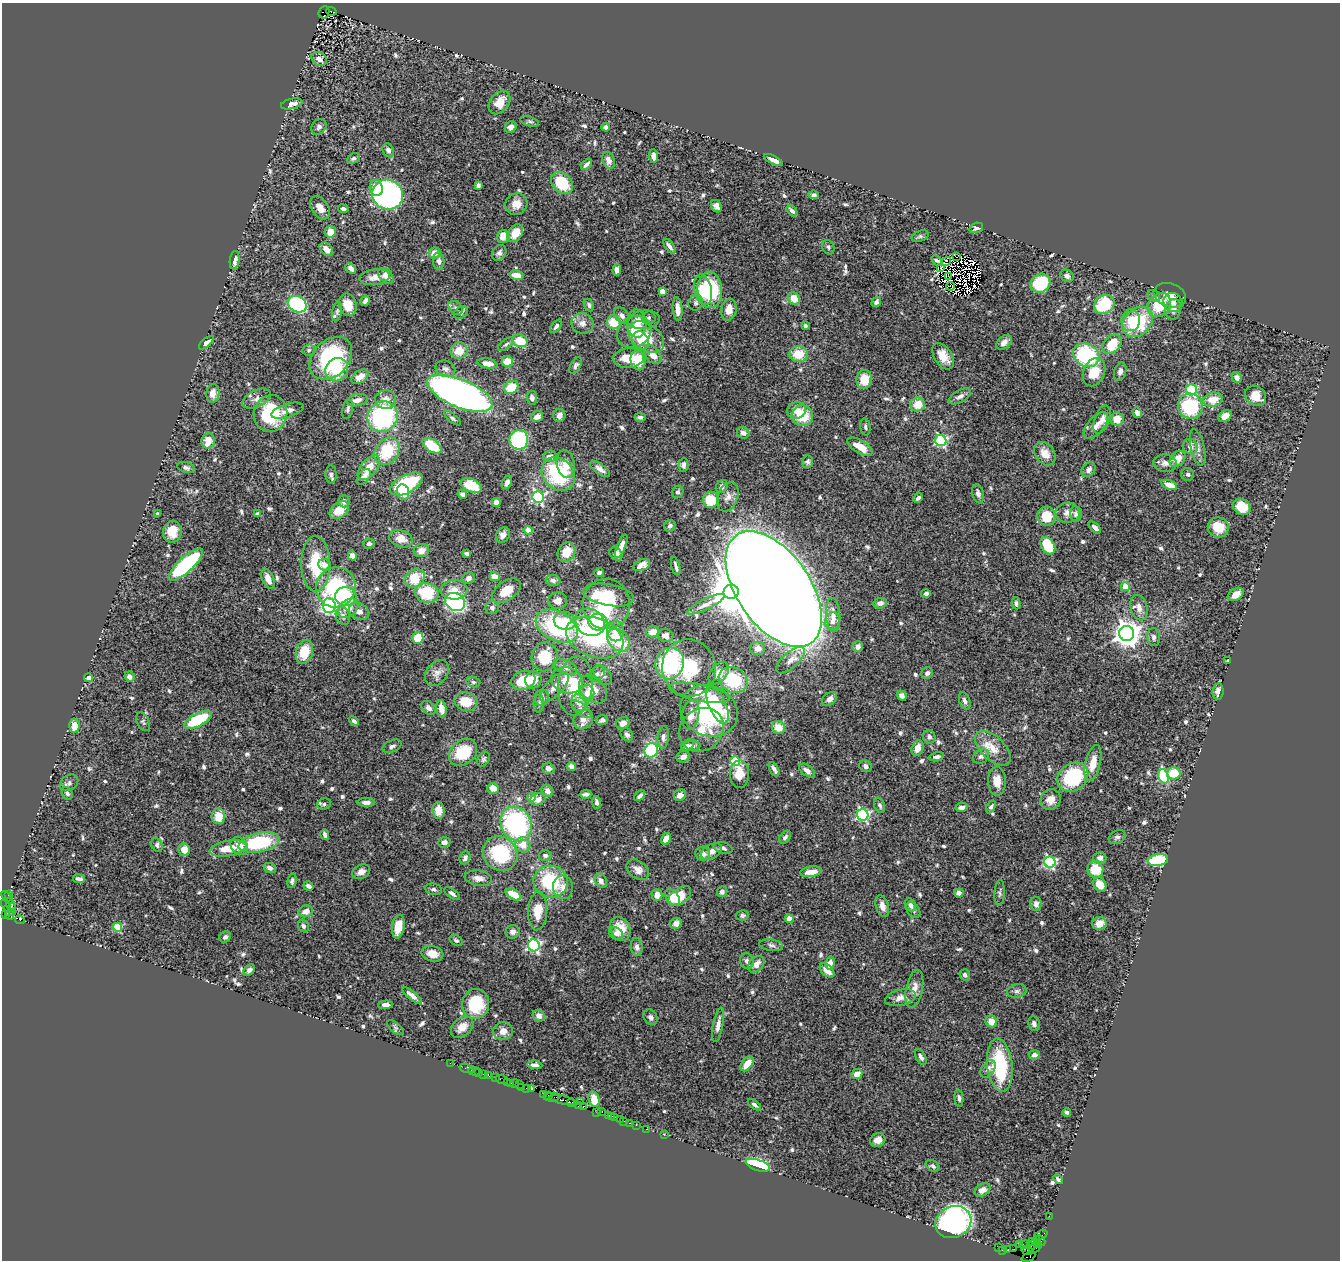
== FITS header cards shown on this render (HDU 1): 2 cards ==
NAXIS1  =                 1338
NAXIS2  =                 1258

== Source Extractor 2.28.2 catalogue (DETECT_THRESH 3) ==
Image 1338 x 1258 px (HDU 1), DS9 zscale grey, 1 PNG px = 1 image px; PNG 1342 x 1262 px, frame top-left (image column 1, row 1258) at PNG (2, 3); each listed source drawn as its Kron ellipse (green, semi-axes under 4 px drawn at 4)
Background 1.37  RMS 0.046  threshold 0.137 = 3 sigma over >= 5 px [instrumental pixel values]
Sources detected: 719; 5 with non-positive FLUX_AUTO (blend fragments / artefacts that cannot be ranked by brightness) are neither listed nor drawn; of the other 714, the 500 brightest by FLUX_AUTO listed and drawn (214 fainter detections omitted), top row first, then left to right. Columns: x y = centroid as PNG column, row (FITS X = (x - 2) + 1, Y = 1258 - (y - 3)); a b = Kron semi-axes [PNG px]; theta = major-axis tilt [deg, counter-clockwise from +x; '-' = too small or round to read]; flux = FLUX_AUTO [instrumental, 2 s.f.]
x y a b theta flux
331 11 5 3 - 250
324 12 6 5 - 310
319 59 8 6 -36 17
500 102 13 9 52 54
292 104 11 5 13 18
530 121 9 5 -17 6.9
319 127 8 7 - 10
511 127 6 5 - 15
606 127 4 4 - 11
388 150 7 5 -66 12
653 156 6 4 -87 13
354 158 7 5 25 6.7
608 160 8 6 -69 19
774 160 10 4 -28 17
586 164 6 3 46 8.6
562 183 12 9 -45 120
478 185 4 4 - 8.6
376 188 8 6 -77 47
388 195 15 14 - 690
814 195 5 4 - 7.3
516 204 11 10 - 33
716 206 6 5 - 12
320 208 13 8 -56 29
343 209 5 4 - 7.9
792 211 6 4 -46 10
976 228 7 5 18 8.3
330 232 6 5 - 42
515 233 10 7 56 46
503 236 6 5 - 36
920 236 9 5 21 6.5
670 246 8 4 -53 12
828 247 7 6 - 7.5
326 249 8 5 -47 24
434 253 6 5 - 24
499 253 8 6 57 9.9
956 257 3 2 - 58
235 260 9 5 82 20
439 261 8 5 -85 11
937 261 7 3 -34 7.7
946 262 5 3 - 9
941 267 2 2 - 8.3
351 268 6 4 -45 16
617 270 5 4 - 12
517 275 7 4 -12 34
386 276 9 6 -47 24
948 276 4 2 - 6.5
1067 276 7 6 - 12
375 277 15 8 10 25
1040 283 10 9 - 150
951 286 4 3 - 6.6
703 290 15 8 -78 100
710 290 18 12 -85 180
662 291 4 4 - 42
1170 295 16 12 -19 31
1154 296 7 5 -36 8.2
794 299 6 5 - 39
365 301 5 4 - 12
876 302 5 4 - 8.3
1173 302 10 9 - 16
696 303 8 7 - 8.2
297 304 10 7 -30 300
1104 304 10 9 - 140
348 305 11 8 -73 42
589 305 6 4 -65 6.5
1159 305 13 10 47 99
455 308 8 5 -44 8.8
678 309 12 5 -85 23
729 309 11 7 80 35
1173 309 10 7 80 22
337 311 10 5 80 7.1
461 313 8 5 32 8.1
622 315 9 6 -48 14
649 318 7 6 - 8.7
644 320 16 9 4 24
1131 320 11 9 84 41
614 322 7 7 - 62
1138 322 17 13 42 180
582 323 11 10 - 22
637 324 14 9 -88 34
556 326 8 4 52 8.2
805 326 4 3 - 8
634 332 18 15 36 65
646 337 20 13 -35 81
520 341 8 6 -15 68
640 341 9 8 - 27
1004 342 9 6 44 19
206 343 9 4 40 12
506 344 9 5 37 7.1
1112 344 11 8 46 85
309 350 6 5 - 6.7
459 351 8 8 - 48
798 354 9 8 - 65
653 355 11 7 -50 32
1086 355 14 11 -30 270
943 356 15 9 -57 38
331 358 24 18 45 310
629 358 15 10 5 57
638 360 10 7 -77 64
507 362 6 5 - 58
487 363 10 5 -11 26
576 366 9 5 62 8.4
445 369 10 8 -23 14
337 370 12 11 - 120
1094 372 15 10 67 67
1120 372 9 6 74 13
360 377 9 6 36 36
1237 377 6 5 - 13
864 379 9 7 83 55
511 387 7 6 - 79
1191 390 5 5 - 290
213 393 9 6 83 26
460 393 35 14 -23 1800
960 396 12 6 30 15
1256 396 11 9 -36 40
532 398 7 5 -82 12
256 399 15 8 27 19
357 400 10 6 12 17
386 400 10 9 - 32
1213 400 10 7 13 45
918 405 7 7 - 51
1190 406 13 12 - 220
348 409 10 5 78 7.7
796 410 9 8 - 23
287 411 17 6 17 21
1137 413 5 4 - 19
270 414 18 16 74 180
559 416 6 6 - 14
802 416 11 10 - 93
1225 416 7 5 33 18
383 417 16 15 - 420
537 417 6 5 - 21
640 417 5 4 - 8.1
452 418 10 4 -40 7.2
1102 419 15 7 70 19
1117 419 6 6 - 40
1096 426 16 8 49 25
865 427 8 5 -84 7.4
743 433 6 5 - 15
519 440 10 9 - 310
208 441 7 6 - 43
941 441 6 5 - 390
432 446 11 6 -34 100
1190 446 8 7 - 18
860 447 14 6 -31 43
1198 447 18 7 -77 20
387 451 15 11 57 130
1045 454 13 9 -55 39
550 456 6 5 - 20
1178 459 9 6 45 37
808 462 6 5 - 7.1
1165 463 11 8 -6 17
566 464 14 9 -82 33
683 465 7 5 86 10
186 468 9 5 -15 8.2
369 468 15 8 51 46
600 469 11 5 -35 16
1089 470 8 6 48 13
331 474 9 5 -88 7.4
558 474 18 15 -47 260
1188 474 6 6 - 7
364 477 9 5 53 19
507 482 7 5 64 11
406 484 18 9 28 220
471 485 11 6 -22 80
1169 485 8 4 -17 27
722 486 7 5 56 14
403 492 7 6 - 43
678 492 6 5 - 7.4
462 494 5 4 - 10
978 494 10 5 -77 10
538 497 6 5 - 480
728 497 15 10 70 23
918 498 5 3 - 8.5
711 500 8 8 - 73
344 501 6 5 - 12
496 502 4 4 - 30
1242 507 9 7 -36 63
339 510 11 7 38 49
1068 513 12 10 2 23
157 514 3 3 - 12
258 514 4 4 - 9.4
1076 514 7 5 -83 9.1
1046 516 10 9 - 69
670 526 6 5 - 8.4
1218 527 10 10 - 50
1095 528 7 4 -43 12
528 530 4 4 - 72
172 532 11 9 80 50
503 535 8 6 56 14
401 539 12 8 -18 33
369 544 6 5 - 7.7
621 546 13 4 68 19
1048 546 9 6 -57 110
421 550 7 6 - 28
566 552 10 8 61 51
467 554 4 3 - 12
616 554 7 5 -47 16
352 556 5 4 - 23
316 564 28 14 -89 140
186 565 22 7 42 400
325 565 6 5 - 15
642 565 9 5 23 17
676 566 9 2 -76 7.9
599 572 5 4 - 8.3
494 577 5 4 - 28
415 578 11 8 38 86
468 578 6 5 - 12
268 579 11 6 -68 26
553 580 7 5 -10 11
336 587 20 19 - 270
1125 587 4 4 - 82
774 589 66 36 -55 20000
454 590 13 10 1 36
506 591 16 9 36 58
731 592 7 7 - 13000
427 593 12 9 -10 120
926 593 5 4 - 9.6
1236 594 9 5 33 27
609 595 26 10 -10 74
346 596 11 9 1 100
558 601 9 8 - 20
455 602 10 8 -33 460
880 603 7 5 11 14
1016 603 6 3 -87 7.5
606 604 25 23 -86 290
706 604 20 5 26 19
329 606 7 6 - 570
348 608 11 8 42 36
492 608 6 6 - 11
1139 608 13 8 -76 22
359 611 10 8 -26 18
833 615 17 7 -86 30
343 616 9 7 -72 12
565 621 11 9 -11 46
833 621 9 7 75 16
590 622 15 13 -28 84
598 622 9 8 - 55
557 626 22 14 -28 340
616 631 10 8 88 34
653 632 7 5 12 29
1127 633 7 7 - 3700
665 636 8 6 -16 19
1154 637 9 6 -83 12
418 638 6 5 - 68
595 638 30 19 -20 400
618 640 13 9 -47 150
858 647 5 5 - 15
758 648 7 6 - 17
304 652 12 8 74 71
544 657 14 13 - 93
790 660 18 8 42 24
1228 661 4 3 - 6.6
670 663 16 14 74 330
565 667 12 7 -21 23
689 668 29 26 -74 140
437 673 14 10 53 21
719 673 12 8 51 31
927 673 6 5 - 9.7
597 674 9 6 40 11
603 675 11 7 -50 14
129 677 5 5 - 12
89 678 4 4 - 17
523 680 12 9 19 98
533 680 8 8 - 36
567 680 16 13 -19 45
733 680 15 12 -30 140
473 682 7 5 -14 6.6
575 686 29 17 85 120
554 687 19 8 47 30
593 689 16 11 -45 47
1218 691 8 5 83 15
587 693 8 7 - 32
699 693 30 8 -10 42
902 696 5 4 - 16
542 698 8 6 76 20
829 699 8 6 39 17
965 701 9 5 -70 9.9
466 702 11 9 -15 64
579 703 8 7 - 31
539 704 9 5 88 8.6
718 706 19 8 -65 62
428 708 8 6 -46 12
441 709 8 5 -81 25
581 709 12 5 -37 12
709 711 29 25 -25 380
690 715 15 8 79 31
583 719 10 9 - 24
198 720 15 6 27 180
602 720 6 4 20 9
354 721 5 4 - 8.4
143 722 10 6 -62 6.7
623 723 7 6 - 19
74 726 7 5 87 31
778 727 7 6 - 41
701 730 23 20 41 84
627 735 7 5 -55 11
663 737 11 5 83 13
929 737 6 6 - 12
392 746 10 5 26 8.9
687 746 7 5 44 9.2
691 746 9 5 4 12
917 748 8 5 76 25
993 748 22 11 -44 50
651 750 7 6 - 270
463 752 16 12 42 110
981 756 8 6 39 11
683 757 7 5 29 15
936 757 8 4 12 9.9
484 759 8 5 59 6.8
735 761 5 5 - 180
1093 763 18 7 77 51
571 766 5 4 - 17
866 766 7 5 -34 11
548 768 6 5 - 12
774 769 8 3 -61 10
807 771 9 5 -39 15
1173 773 7 6 - 77
739 774 14 9 86 51
1163 776 7 5 -72 190
1073 777 16 13 36 210
997 781 14 9 -90 35
69 783 10 7 34 10
493 788 5 5 - 27
547 791 6 5 - 16
67 793 6 5 - 9
586 794 6 3 0 9.3
680 795 6 5 - 23
640 796 6 3 42 7.8
531 797 4 4 - 21
538 799 8 6 21 18
1050 800 11 10 - 28
366 802 8 4 1 15
597 802 6 4 -84 8.4
324 804 7 5 16 6.9
880 805 8 5 -69 8.5
962 807 6 4 11 15
991 807 7 4 63 6.6
438 810 8 6 -84 27
863 815 6 5 - 470
218 816 8 7 - 50
516 824 18 15 -59 450
325 835 5 3 - 8.3
785 837 7 5 50 8.9
1117 837 9 6 31 9.3
666 839 6 4 57 23
444 842 6 5 - 13
259 843 21 9 12 220
157 845 7 5 -65 8.5
523 845 8 7 - 35
239 846 10 8 -52 25
228 848 19 7 10 57
723 848 10 5 -15 11
184 850 6 5 - 32
711 852 11 7 29 26
500 853 18 16 -44 200
703 853 7 7 - 21
545 855 6 5 - 7.7
465 858 6 5 - 10
1100 858 6 5 - 11
1158 860 10 6 8 180
1050 862 6 5 - 380
270 868 6 5 - 13
1095 869 8 8 - 64
638 870 12 8 -39 22
361 872 9 6 23 18
811 872 11 5 8 32
478 878 14 7 -9 21
79 879 6 3 -9 8.4
292 881 7 4 80 7.7
601 881 7 6 - 17
551 882 17 16 - 190
1100 885 8 6 -58 44
308 886 5 4 - 12
563 887 12 10 -85 24
433 889 8 5 -11 8.4
722 892 5 5 - 13
959 893 5 4 - 11
1000 893 13 5 87 8.6
8 894 3 3 - 85
452 894 9 4 -37 9.1
513 894 8 5 -29 41
657 895 6 5 - 28
680 896 13 7 37 88
7 897 8 4 -52 220
672 897 9 6 -55 29
1036 904 7 5 -80 16
6 905 6 3 -65 210
910 905 7 5 -60 9.1
11 906 6 3 -69 170
882 906 11 6 -73 22
8 910 3 2 - 52
913 910 9 6 -53 9.2
306 911 7 6 - 20
538 911 19 9 86 54
13 912 3 2 - 19
5 914 4 2 - 90
10 915 5 4 - 31
742 915 6 5 - 7.4
789 919 4 4 - 54
20 920 5 3 - 510
676 923 6 5 - 16
1099 923 7 6 - 31
303 926 6 5 - 8.6
118 927 4 4 - 140
398 927 12 6 80 47
620 929 12 10 -66 52
513 932 7 6 - 13
616 934 7 6 - 10
225 937 6 5 - 9.2
456 940 7 5 -32 7
534 945 6 6 - 570
771 945 12 5 -9 11
637 947 9 6 -84 11
433 954 11 7 -16 35
747 961 8 7 - 10
830 963 7 5 77 22
756 964 9 7 46 26
249 970 6 4 44 12
827 971 9 5 -43 27
965 975 6 5 - 8.8
914 989 19 8 78 30
1017 991 10 6 11 11
412 996 12 4 -40 16
900 998 15 8 14 23
476 1004 15 13 81 120
385 1005 7 4 1 19
539 1016 6 5 - 14
650 1017 8 6 -58 9.7
991 1021 6 5 - 36
1034 1024 7 5 -79 9
718 1025 17 5 79 18
462 1027 13 9 42 33
395 1028 10 5 -40 7.8
503 1031 10 9 - 25
1034 1055 5 4 - 12
921 1057 8 4 -61 11
450 1063 2 2 - 23
747 1064 8 5 52 45
535 1065 7 4 -6 13
1000 1065 27 12 -83 220
467 1069 7 3 -18 42
988 1069 9 6 54 13
474 1071 6 2 -17 22
479 1072 2 2 - 43
484 1074 3 2 - 26
857 1074 5 5 - 29
488 1075 4 3 - 77
495 1078 3 2 - 27
502 1080 6 2 -18 94
507 1082 2 2 - 49
511 1083 3 2 - 79
514 1084 5 2 - 200
519 1084 3 2 - 130
522 1087 2 2 - 55
527 1088 3 2 - 87
532 1088 3 3 - 180
543 1094 3 2 - 110
548 1095 2 2 - 100
552 1097 8 3 6 58
959 1098 8 4 -83 7.2
594 1099 8 5 -77 38
562 1100 13 3 -13 690
580 1101 2 2 - 48
572 1103 5 4 - 200
754 1105 8 4 -38 6.8
579 1106 3 3 - 180
583 1106 3 3 - 150
602 1111 3 2 - 29
597 1112 2 2 - 18
1067 1112 4 3 - 6.8
609 1115 3 3 - 82
611 1117 4 2 - 97
615 1117 3 3 - 84
620 1119 3 2 - 80
624 1121 4 3 - 190
629 1123 3 2 - 87
636 1125 2 2 - 57
647 1129 3 2 - 55
664 1135 2 2 - 43
878 1140 8 6 26 24
758 1165 13 5 -18 380
933 1166 7 5 -32 8.2
1058 1179 5 4 - 6.9
982 1190 8 6 32 21
1049 1216 2 2 - 27
953 1222 18 15 25 910
1041 1235 7 3 22 150
1036 1241 5 3 - 42
1040 1241 5 3 - 180
1038 1244 3 2 - 78
1019 1245 2 2 - 27
1025 1245 5 3 - 410
1031 1245 7 3 82 270
1035 1247 7 4 43 120
999 1248 2 2 - 19
1014 1249 2 2 - 26
1002 1250 3 2 - 42
1007 1250 3 2 - 34
1027 1250 6 3 -24 77
1028 1257 7 3 26 54
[214 fainter detections neither listed nor drawn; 5 non-positive-flux detections neither listed nor drawn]